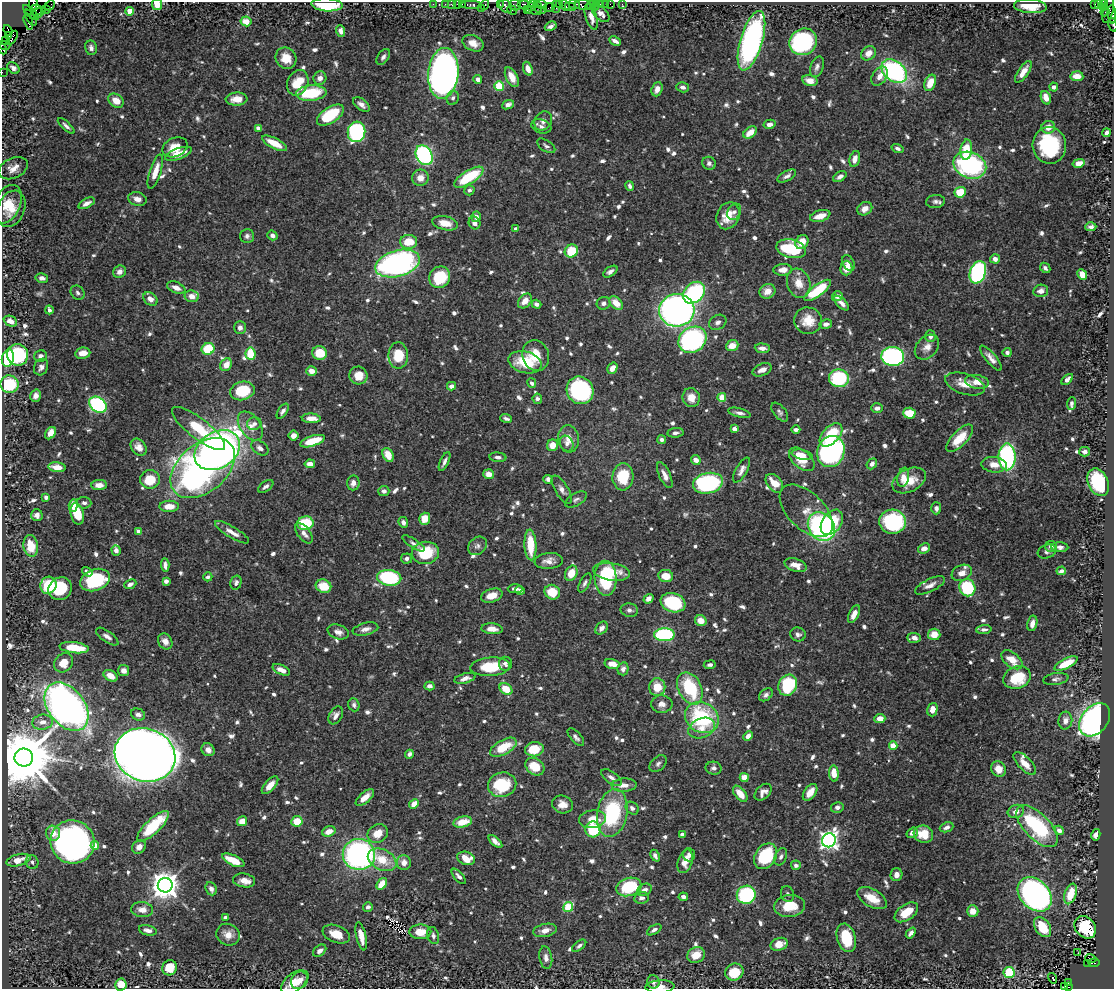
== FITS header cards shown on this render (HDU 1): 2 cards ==
NAXIS1  =                 1112
NAXIS2  =                  987

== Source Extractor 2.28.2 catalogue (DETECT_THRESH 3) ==
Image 1112 x 987 px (HDU 1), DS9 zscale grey, 1 PNG px = 1 image px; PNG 1116 x 991 px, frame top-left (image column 1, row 987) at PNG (2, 2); each listed source drawn as its Kron ellipse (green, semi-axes under 4 px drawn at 4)
Background 0.719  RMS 0.0097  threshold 0.0292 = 3 sigma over >= 5 px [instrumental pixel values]
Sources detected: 854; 1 with non-positive FLUX_AUTO (blend fragments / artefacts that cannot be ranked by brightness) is neither listed nor drawn; of the other 853, the 500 brightest by FLUX_AUTO listed and drawn (353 fainter detections omitted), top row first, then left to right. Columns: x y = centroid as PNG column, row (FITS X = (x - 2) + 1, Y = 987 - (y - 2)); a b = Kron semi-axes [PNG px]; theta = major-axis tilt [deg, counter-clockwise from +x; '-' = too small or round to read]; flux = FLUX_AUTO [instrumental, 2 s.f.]
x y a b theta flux
33 3 8 3 89 97
433 4 2 2 - 16
445 4 2 2 - 25
451 4 3 2 - 20
457 4 2 2 - 32
462 4 3 2 - 51
524 4 6 2 0 160
533 4 4 2 - 33
542 4 6 4 -28 68
559 4 3 2 - 37
600 4 3 3 - 69
605 4 2 2 - 10
610 4 2 2 - 19
622 4 4 3 - 9.2
1095 4 3 2 - 41
1098 4 3 3 - 22
1104 4 3 3 - 25
50 5 5 2 - 33
157 5 6 5 - 9.9
327 5 15 6 -3 35
471 5 10 3 0 150
485 5 5 3 - 54
500 5 4 2 - 40
515 5 6 5 - 130
565 5 6 3 -51 83
574 5 6 4 -24 100
583 5 8 5 0 210
591 5 5 2 - 22
506 6 7 5 -50 190
595 6 5 2 - 17
1030 6 16 7 -4 13
531 7 3 2 - 42
538 7 6 3 -72 140
556 7 6 2 90 70
570 7 5 3 - 120
549 8 5 2 - 160
1103 8 2 2 - 130
481 9 3 3 - 72
36 10 6 5 - 780
46 10 4 3 - 53
512 10 5 4 - 29
527 10 2 2 - 46
536 10 10 2 -1 31
1108 10 13 5 77 390
130 11 4 4 - 13
1105 12 4 2 - 160
31 13 10 3 -43 49
38 13 9 4 33 700
601 13 11 6 -44 4.6
1112 14 9 4 -86 250
591 17 13 5 -73 5.2
31 18 9 3 -60 78
246 21 5 5 - 10
28 22 8 4 -76 100
1113 25 7 2 -72 34
551 26 6 3 28 2.3
8 30 6 3 -69 77
341 31 6 4 -70 3.2
8 36 3 2 - 130
12 38 7 4 56 390
6 41 2 2 - 16
615 41 6 3 -27 3.1
751 41 31 11 73 190
803 42 14 13 - 93
473 43 11 7 -25 6.2
5 45 6 3 -17 37
91 48 7 6 - 2.6
3 49 5 2 - 33
868 53 8 6 40 6.1
383 57 9 5 56 2.2
286 58 11 10 - 11
817 67 11 6 71 2.7
13 68 7 5 -40 2.8
528 69 7 4 -70 5.6
894 71 14 10 -38 100
2 72 2 2 - 12
1023 72 13 5 56 7.4
443 73 25 15 85 490
879 76 10 7 56 5.8
1077 76 6 5 - 8.8
512 77 11 5 -63 7.3
320 78 7 6 - 4.1
478 79 4 4 - 3.8
810 81 8 5 -14 5.5
298 83 13 10 66 18
930 83 8 5 67 12
499 86 5 5 - 28
683 87 6 5 - 2.6
1054 87 4 4 - 2.2
657 89 7 5 69 4.5
311 93 15 7 4 36
453 98 7 6 - 2
1046 98 7 5 -69 6.7
236 99 11 6 5 8.5
116 101 8 6 -36 8.9
361 104 9 5 -37 3.7
508 105 6 4 20 4
330 115 15 8 33 34
543 121 10 8 56 3.9
770 124 6 4 13 3.9
66 126 10 4 -42 2.4
541 126 10 7 -18 2.5
1048 127 7 6 - 6.6
258 128 4 3 - 3.5
357 132 10 9 - 100
750 132 7 5 38 9
1107 133 4 4 - 3
275 143 14 5 -27 12
1049 145 18 17 - 56
546 146 10 5 -34 2.1
175 147 13 9 24 11
897 148 6 4 -18 2
966 150 10 6 81 18
179 154 14 5 20 8.8
424 155 10 8 -59 110
855 159 8 5 75 4.6
709 163 7 6 - 2.1
1079 163 6 4 14 7.9
970 165 17 13 -22 110
13 168 15 10 25 6.3
155 172 18 5 72 9.2
787 176 10 5 28 2.6
840 176 7 4 33 2.9
469 177 17 6 32 34
420 178 8 8 - 6.3
630 186 5 3 - 2
469 190 5 5 - 2.2
960 192 6 5 - 16
137 199 9 6 -15 4.2
936 201 9 6 6 2.4
87 203 9 4 27 3.5
7 204 20 13 64 12
11 209 19 13 67 12
865 209 8 6 32 5.5
734 212 8 6 61 2.5
728 216 14 11 64 14
820 216 10 5 16 8.9
476 217 5 5 - 3.3
445 223 13 7 -13 9.7
474 223 6 5 - 3.7
1091 227 5 4 - 2
516 229 4 3 - 2.8
272 235 5 4 - 2.5
247 236 7 7 - 2.4
409 242 8 7 - 15
802 242 7 6 - 9.3
791 249 15 9 -13 37
571 251 7 6 - 19
995 259 5 4 - 4
397 263 23 13 15 180
848 263 8 6 -62 3.3
846 268 7 6 - 8.7
1045 268 6 4 -44 2
783 270 9 5 3 5.3
119 272 6 6 - 3.8
610 272 8 4 34 2.6
978 272 11 8 70 130
1082 275 6 4 -65 8.8
440 277 11 10 - 29
42 278 6 4 -13 3.4
799 283 15 11 -72 10
176 288 10 5 -23 4.9
818 290 16 5 36 37
767 291 8 7 - 6.4
1041 291 7 6 - 4.7
78 293 8 6 -49 2.1
694 293 12 9 44 82
192 296 7 6 - 5.6
837 296 5 5 - 3.6
150 299 8 6 -38 5
525 301 8 6 49 7.1
604 303 7 6 - 2.2
616 303 8 5 -44 8.8
842 303 9 4 -44 3.3
536 304 5 4 - 3.4
49 310 4 3 - 2.8
677 310 18 16 5 340
10 321 7 5 -23 5.5
808 321 14 13 - 11
718 322 9 7 31 2.7
826 324 6 4 9 2.2
240 328 6 6 - 3.3
930 336 6 5 - 3.3
692 340 15 12 34 140
732 346 6 5 - 7.7
927 347 14 10 47 5.8
762 348 7 5 -4 4.8
208 349 6 6 - 25
1007 352 4 4 - 2.7
83 353 8 5 9 5.8
319 353 7 7 - 17
250 354 6 5 - 18
18 355 11 10 - 53
398 355 13 10 -89 17
536 355 16 13 -73 13
40 356 6 5 - 2.1
893 356 11 9 -5 130
8 358 9 6 77 56
991 358 16 5 -50 4.6
525 362 17 10 -15 24
226 365 7 5 56 7.2
41 367 8 7 - 3.1
612 368 6 5 - 5.6
762 370 10 6 21 4.7
311 371 5 4 - 5.6
358 375 9 9 - 9.6
839 378 10 9 - 54
1067 379 7 4 41 3.7
977 382 12 6 -10 7.3
532 383 5 4 - 2.3
10 384 9 9 - 32
965 384 20 10 -17 11
451 386 4 4 - 3.3
580 390 14 13 - 120
242 391 12 9 15 28
36 396 6 5 - 2.9
691 397 9 8 - 8.7
722 397 4 4 - 17
537 399 5 4 - 2.1
1071 403 6 3 84 2.1
98 405 9 7 -38 100
877 408 6 4 2 3
283 411 8 4 56 2.4
780 412 11 6 -51 2
739 413 11 4 -14 2.9
909 413 6 5 - 15
311 418 9 5 -3 6.8
506 418 6 3 -20 2.1
254 424 7 6 - 2.1
250 426 16 10 -55 7.9
198 429 32 10 -38 34
734 429 4 4 - 5.7
796 429 4 3 - 2.2
50 433 7 5 54 7.7
675 433 8 5 7 2.2
831 435 14 8 46 26
294 436 5 5 - 4
960 438 17 7 46 16
568 439 13 10 -84 7.4
662 440 4 4 - 2.9
312 441 13 5 18 18
567 443 8 6 -60 2.4
553 445 6 5 - 7
139 447 9 7 -51 5.2
260 448 9 6 -36 3
217 450 24 18 32 410
831 451 16 13 69 190
1084 452 5 5 - 3.6
388 455 7 5 -64 11
802 455 10 4 -12 4.8
498 457 8 4 -6 2.4
1007 457 13 8 90 110
802 459 15 9 -40 17
696 460 5 4 - 4.9
444 461 10 3 65 2.5
310 464 5 4 - 4.8
872 464 6 4 51 3.1
994 465 13 7 -5 6.7
57 467 8 5 -8 9.6
203 468 37 24 40 310
742 470 14 5 60 3.7
489 474 5 5 - 5.4
665 475 14 5 -65 4.8
623 477 13 10 86 27
903 477 10 6 78 6.1
150 479 10 9 - 19
548 479 4 4 - 2.3
909 480 18 11 26 14
1098 482 14 10 -66 53
353 483 7 6 - 3.8
708 483 15 10 12 99
774 483 11 7 -50 11
99 485 8 5 2 6
266 486 9 5 35 2
562 490 16 6 -58 3.8
384 491 5 5 - 2.3
46 497 4 4 - 2.4
576 499 12 6 30 2.4
84 503 7 5 -5 2
73 506 6 4 86 6.9
169 506 10 5 0 10
936 508 6 5 - 2.1
806 511 32 18 -45 12
77 514 11 6 -76 14
37 515 6 6 - 3.1
425 519 6 5 - 9.5
403 522 6 4 -66 2.5
832 522 14 9 54 22
893 522 13 12 - 82
305 523 8 6 9 29
821 527 15 12 -53 130
138 531 4 3 - 3.5
232 532 19 5 -31 5.5
304 533 12 6 -52 4.4
413 543 13 4 -33 2.3
530 545 15 6 -87 19
31 546 11 7 -79 15
477 546 10 8 43 3
1051 546 6 5 - 3.3
1060 547 8 5 -3 2.6
924 548 6 5 - 4.4
116 550 5 4 - 4.1
1047 551 9 6 21 2.1
425 553 14 11 9 28
407 559 5 5 - 2.1
549 561 14 8 6 5.4
165 565 7 4 -86 3.2
795 565 11 6 -20 6.7
1061 571 5 4 - 2.9
87 572 5 3 - 2.1
611 572 19 8 -8 15
571 573 8 6 64 13
962 573 10 7 24 5.3
666 576 7 6 - 9.9
208 577 4 4 - 2
389 578 12 8 -9 66
606 578 17 11 -87 43
95 580 15 10 20 46
166 581 4 4 - 4.8
236 583 7 5 75 2.1
585 583 10 5 62 2.1
130 584 6 4 21 3.4
48 585 9 8 - 28
930 585 16 6 26 4.5
323 586 8 6 -20 16
967 588 9 8 - 53
60 589 12 11 - 26
515 589 7 4 0 2.3
520 590 5 4 - 2
552 592 8 7 - 16
492 596 11 6 18 7.8
648 599 5 4 - 4
673 603 13 9 -19 43
629 610 9 6 -11 2.5
854 614 9 5 64 4.6
701 621 6 5 - 7.2
1032 623 8 5 78 4.5
602 628 7 5 49 3.3
365 629 13 6 13 3.9
492 629 10 5 -4 5.4
984 629 8 4 2 2.2
338 632 11 7 -19 3.9
798 634 8 7 - 2.4
934 634 6 5 - 10
664 635 10 6 0 78
107 637 13 5 -35 3.2
914 638 7 5 -3 3.4
165 641 8 6 -54 4.4
74 648 15 5 -7 19
1012 660 12 7 -38 11
64 663 10 8 46 9.1
1066 663 13 5 27 18
505 664 7 6 - 2.4
612 664 7 4 -12 6.4
710 665 6 4 6 2
490 667 20 9 4 22
623 669 6 5 - 2.8
281 670 9 5 -24 4.6
123 671 5 5 - 3.1
111 676 8 5 -31 6.9
1017 677 14 11 21 25
465 678 11 5 15 3.3
1056 679 13 6 9 2.4
788 685 11 9 65 50
429 686 5 4 - 3.3
657 687 9 8 - 13
690 688 17 11 -64 48
506 689 7 5 -40 14
766 695 8 5 40 2.1
662 704 10 8 -1 4.6
354 705 7 5 -70 2
67 707 27 18 -52 440
932 710 7 5 75 5.6
138 714 7 5 -23 3.5
336 715 9 6 60 3.6
702 718 17 14 -29 64
880 719 5 4 - 7.1
1065 720 9 7 81 4.4
1095 720 18 13 50 290
42 722 10 7 7 4
702 728 14 9 23 8
748 736 5 4 - 5.2
576 737 11 5 -48 2.3
893 746 4 4 - 15
503 747 14 7 29 19
534 749 9 7 8 15
208 750 7 6 - 4.1
409 754 4 3 - 2
145 755 31 26 -19 2100
24 757 9 9 - 7300
658 764 10 6 43 2.1
1025 764 15 6 -46 7.2
535 767 10 8 -37 15
714 768 8 6 -11 2.4
998 769 8 7 - 7.9
834 773 8 5 -85 9.1
744 777 4 4 - 12
611 778 12 5 -36 3.3
270 785 11 5 49 7.1
502 785 14 12 13 35
624 785 12 6 3 5.4
763 792 10 6 43 3.7
810 792 9 5 54 8.4
740 794 9 5 -50 9.1
365 797 11 5 40 7.2
414 804 5 4 - 6.8
562 804 10 9 - 5.8
837 807 6 5 - 2.8
632 808 7 5 -40 2.6
1016 811 8 6 18 3.9
612 813 24 15 79 61
592 819 13 8 9 11
242 821 5 4 - 9
297 821 6 5 - 15
463 822 9 5 13 13
153 826 21 7 44 34
1037 826 26 12 -46 66
947 827 7 4 21 2.7
593 829 8 7 - 37
1059 830 5 4 - 2.7
329 831 7 5 18 6.7
53 833 8 7 - 6.5
378 833 10 8 32 11
912 833 6 4 36 3.3
682 834 4 3 - 2.3
923 834 10 8 -18 13
1096 835 6 4 77 3.4
829 840 7 6 - 340
495 841 8 4 -40 4
72 842 22 21 - 300
95 845 4 4 - 12
139 847 7 6 - 4.1
359 854 16 15 - 190
689 855 6 6 - 2.3
655 856 6 4 -64 2.5
766 856 14 10 54 43
781 857 9 6 68 2.3
466 858 9 6 -18 13
18 860 12 6 14 11
233 860 12 5 -25 13
382 860 15 10 -26 17
685 861 12 7 72 8.1
32 862 7 6 - 2
404 862 7 7 - 6
796 865 5 4 - 2
896 875 6 6 - 4.5
459 876 9 4 -48 2.2
244 880 11 7 -9 5.3
382 884 6 4 52 12
165 885 7 7 - 1000
629 887 13 9 18 33
211 889 7 5 -67 2.8
644 890 8 6 28 3.5
787 894 8 6 -68 2.1
1035 894 19 14 -46 260
1071 894 10 6 71 16
746 895 9 9 - 64
683 897 4 3 - 3
642 898 7 5 7 2.8
872 898 16 8 -29 12
790 906 15 11 7 16
368 907 5 4 - 2.3
568 907 5 5 - 29
142 910 11 7 -4 5.6
973 911 6 6 - 6.5
906 912 13 7 35 13
225 917 4 3 - 2
1043 927 11 7 -56 21
1085 927 12 9 -49 36
148 930 9 5 -13 3.4
545 930 12 6 12 5.2
654 930 8 4 31 2.3
420 932 11 7 1 11
911 933 6 4 50 2.8
336 934 14 8 -21 11
228 935 12 10 -25 6.3
433 935 9 5 -74 2.2
361 936 14 5 -78 9.2
846 938 14 9 -73 25
779 944 9 6 19 8.7
579 946 8 4 37 2
320 951 7 5 40 3
1078 953 2 2 - 2.3
696 955 9 7 33 11
546 957 11 6 -80 3.6
1091 958 6 3 -12 67
1088 963 3 3 - 63
1094 963 5 3 - 420
170 968 8 7 - 14
734 972 9 8 - 17
1009 973 5 5 - 33
1052 978 5 3 - 6.1
299 980 9 7 52 6.2
295 982 16 8 36 12
653 982 7 6 - 2.7
1069 983 3 2 - 68
121 985 6 5 - 12
1064 986 3 3 - 32
660 987 14 6 2 4.9
1068 987 3 3 - 59
At the frame edge (FLAGS 8, measured only in part): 12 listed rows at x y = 33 3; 157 5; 327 5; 1112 14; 1113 25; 5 45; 3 49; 2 72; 295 982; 121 985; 660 987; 1068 987
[353 fainter detections neither listed nor drawn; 1 non-positive-flux detection neither listed nor drawn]